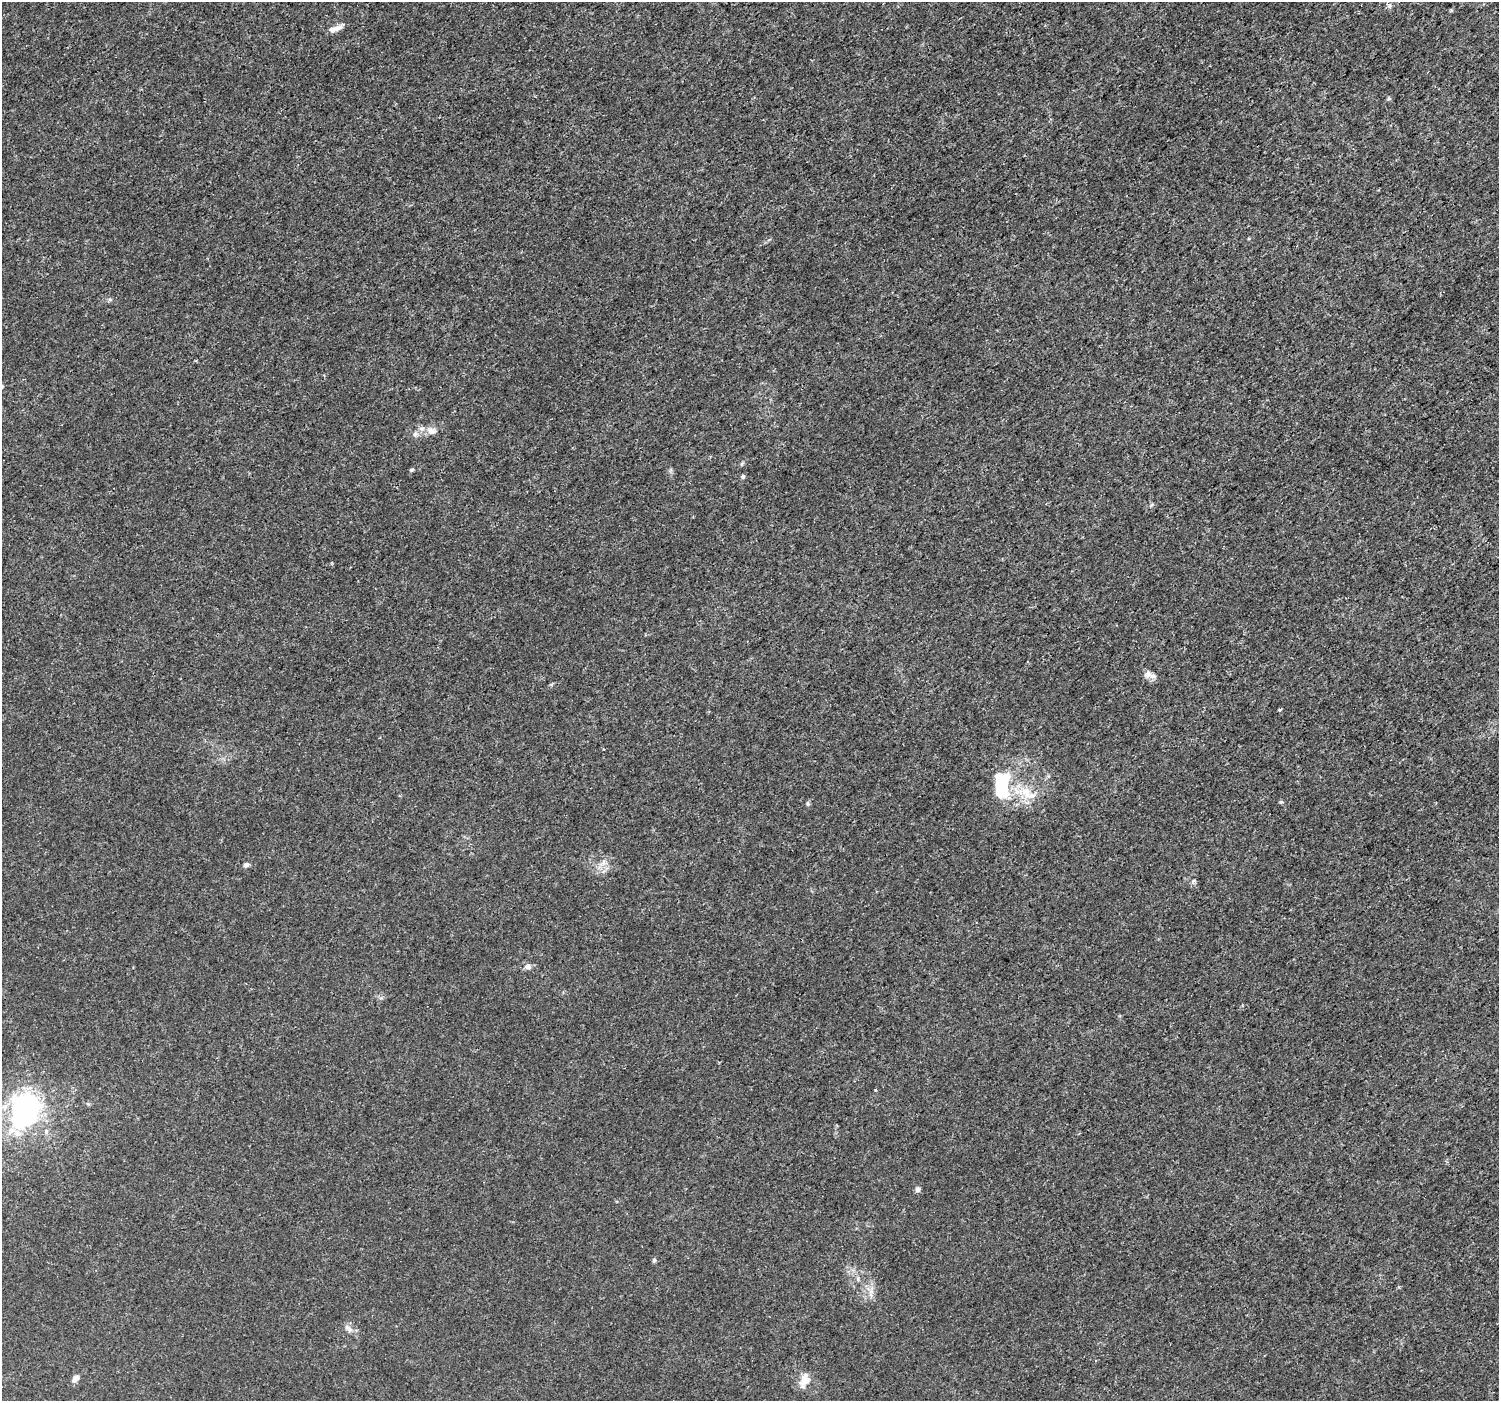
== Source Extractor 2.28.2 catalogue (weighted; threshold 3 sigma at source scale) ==
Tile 10 of 4 x 4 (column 2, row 3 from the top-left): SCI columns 1520-3016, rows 1566-2964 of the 6037 x 5992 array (HDU 1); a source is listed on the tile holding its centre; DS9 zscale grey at full resolution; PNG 1501 x 1403 px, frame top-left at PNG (2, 2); no overlay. Shown black and unused: <1% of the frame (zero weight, under 3 of 5 exposures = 2% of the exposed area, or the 3 px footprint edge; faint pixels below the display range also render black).
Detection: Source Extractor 2.28.2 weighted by HDU 2 'WHT'; one run over the whole footprint, this tile lists its part. Background 0.00147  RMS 7.1e-04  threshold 0.00317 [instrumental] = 3 sigma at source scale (4.5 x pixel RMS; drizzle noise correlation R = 1.50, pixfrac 1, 0.0396/0.0396 arcsec/px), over >= 5 px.
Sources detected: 24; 1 inside a brighter object's white glare — not listed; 1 inside a brighter listed object's ellipse — not listed separately; the other 22 listed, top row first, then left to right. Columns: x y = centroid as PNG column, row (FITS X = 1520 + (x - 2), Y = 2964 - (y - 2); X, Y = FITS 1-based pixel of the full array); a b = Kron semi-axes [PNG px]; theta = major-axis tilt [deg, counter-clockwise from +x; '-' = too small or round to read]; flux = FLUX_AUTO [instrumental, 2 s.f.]
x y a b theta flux
333 29 14 8 17 0.4
431 431 13 10 -23 0.49
415 434 7 6 - 0.19
412 470 5 4 - 0.11
743 476 5 4 - 0.15
1151 505 6 4 45 0.093
1148 674 12 10 15 0.44
1280 710 4 3 - 0.12
1001 790 14 10 -81 3.5
1026 792 21 16 -26 1.7
808 803 7 4 -71 0.11
246 865 6 5 - 0.25
528 966 7 6 - 0.33
875 1090 3 2 - 0.061
25 1110 38 27 70 16
918 1189 6 6 - 0.21
654 1260 5 5 - 0.12
858 1279 6 4 -73 0.12
871 1291 7 6 - 0.26
349 1329 13 7 -41 0.34
75 1379 11 7 47 0.32
804 1381 21 11 70 0.71